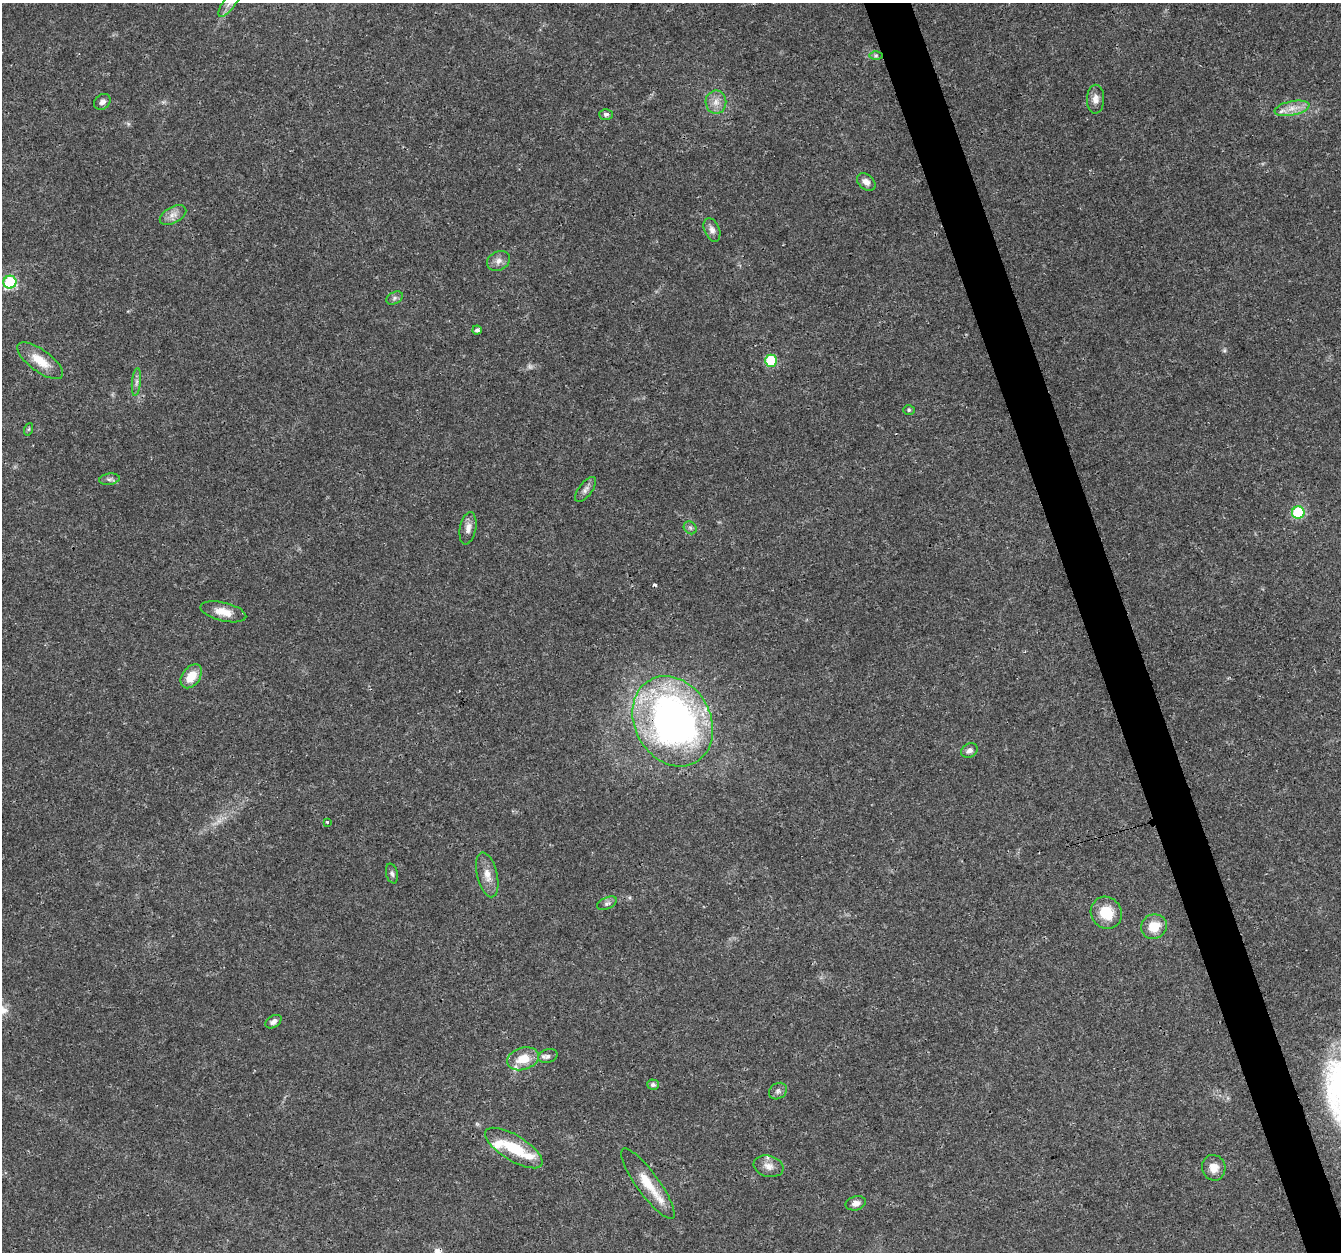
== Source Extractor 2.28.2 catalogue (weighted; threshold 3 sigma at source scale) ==
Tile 6 of 4 x 4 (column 2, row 2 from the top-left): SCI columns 1341-2679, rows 2618-3867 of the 5358 x 5181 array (HDU 1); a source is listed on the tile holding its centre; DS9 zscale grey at full resolution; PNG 1343 x 1254 px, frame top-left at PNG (2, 3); each listed source drawn as its Kron ellipse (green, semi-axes under 4 px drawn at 4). Shown black and unused: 3% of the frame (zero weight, under 3 of 4 exposures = <1% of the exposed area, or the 3 px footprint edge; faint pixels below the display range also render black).
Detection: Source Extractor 2.28.2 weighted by HDU 2 'WHT'; one run over the whole footprint, this tile lists its part. Background 0.0264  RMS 0.002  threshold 0.0088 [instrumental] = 3 sigma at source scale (4.5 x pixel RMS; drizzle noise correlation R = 1.50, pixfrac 1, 0.0396/0.0396 arcsec/px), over >= 5 px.
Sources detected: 54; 2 too faint to see at this stretch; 2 cosmic-ray / hot-pixel residue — neither listed nor drawn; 6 inside a brighter listed object's ellipse — not listed separately; the other 44 listed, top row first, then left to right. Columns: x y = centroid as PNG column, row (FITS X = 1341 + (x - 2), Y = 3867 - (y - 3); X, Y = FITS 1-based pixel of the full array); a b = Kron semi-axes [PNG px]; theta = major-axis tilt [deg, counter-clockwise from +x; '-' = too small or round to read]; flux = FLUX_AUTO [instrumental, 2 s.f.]
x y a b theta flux
230 3 17 6 54 1.4
876 55 6 4 0 0.33
1095 99 14 8 89 1.4
102 102 9 7 39 0.76
716 102 11 10 - 1.6
1292 108 18 7 12 1.9
606 114 7 5 -1 0.53
866 182 10 7 -40 1.2
173 215 14 8 29 1.4
712 230 12 7 -68 1
498 261 12 9 29 1.2
10 282 6 6 - 21
394 298 9 6 28 0.54
477 330 4 4 - 0.59
40 361 27 11 -36 4.1
771 361 6 6 - 12
136 382 14 4 84 0.77
909 410 6 5 - 0.32
29 429 6 4 71 0.26
109 479 10 5 8 0.61
586 489 15 6 52 0.89
1298 513 6 6 - 16
468 528 16 8 79 1.4
690 528 7 5 -45 0.44
223 612 23 9 -14 2.9
191 676 13 9 54 3.3
673 721 47 38 -61 84
969 750 9 6 29 0.8
327 822 3 3 - 0.63
392 873 10 6 -76 0.55
487 875 23 10 -76 2.3
607 903 10 5 25 0.62
1106 913 16 15 - 5.1
1154 927 13 12 - 3.8
273 1022 9 5 33 0.84
548 1056 10 7 15 0.7
523 1059 16 11 17 3.6
653 1085 6 5 - 0.64
778 1091 9 7 35 0.73
514 1148 33 12 -31 7.3
769 1166 15 10 -15 1.6
1214 1168 13 11 -75 2.1
648 1184 43 11 -54 4.7
856 1203 10 7 15 1.1
Overlapping masked pixels (flux is a lower limit): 2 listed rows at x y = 673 721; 648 1184
Isophote crosses this tile's border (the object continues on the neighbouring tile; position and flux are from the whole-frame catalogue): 1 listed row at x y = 230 3